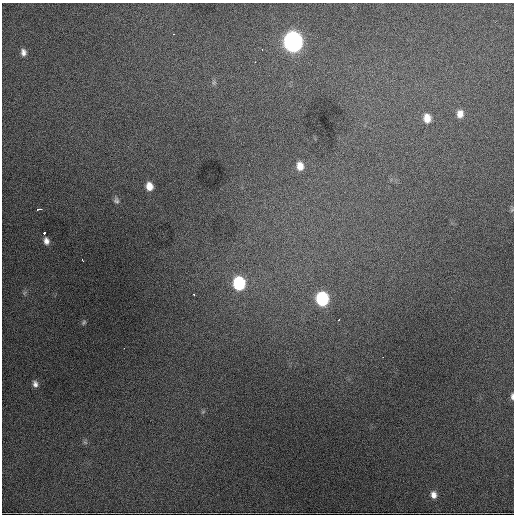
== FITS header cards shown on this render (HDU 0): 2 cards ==
NAXIS1  =                  512 / Axis length
NAXIS2  =                  512 / Axis length

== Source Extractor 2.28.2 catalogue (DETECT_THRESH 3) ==
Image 512 x 512 px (HDU 0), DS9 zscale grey, 1 PNG px = 1 image px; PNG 516 x 516 px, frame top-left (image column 1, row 512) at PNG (2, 3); no overlay
Background 3510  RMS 55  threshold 166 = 3 sigma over >= 5 px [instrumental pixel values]
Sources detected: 28; all 28 listed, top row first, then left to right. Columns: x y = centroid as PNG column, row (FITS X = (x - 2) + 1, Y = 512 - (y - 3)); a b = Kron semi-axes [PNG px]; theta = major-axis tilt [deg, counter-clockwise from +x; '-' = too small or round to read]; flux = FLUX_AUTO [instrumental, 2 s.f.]
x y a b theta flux
174 34 3 2 - 8.8e+03
293 41 10 9 - 2.0e+06
262 49 3 2 - 8.8e+03
23 52 9 7 -78 1.8e+04
255 62 3 2 - 2.8e+03
214 82 7 6 - 7.7e+03
460 114 9 8 - 2.7e+04
427 118 11 8 -85 3.9e+04
300 166 9 8 - 3.6e+04
149 186 7 6 - 3.5e+04
116 200 8 6 -66 9.9e+03
40 209 5 2 - 9.9e+03
512 210 7 5 70 6.3e+03
44 233 4 3 - 2.5e+04
46 241 8 6 -74 1.9e+04
82 260 3 3 - 1.2e+04
239 283 10 8 -83 3.1e+05
24 293 7 4 71 6.3e+03
194 294 3 2 - 5.6e+03
322 299 9 8 - 3.4e+05
339 320 3 2 - 3.9e+03
84 322 6 5 - 6.0e+03
124 348 3 2 - 3.0e+03
35 384 8 6 -75 1.5e+04
512 396 8 4 -89 8.9e+03
203 412 7 4 2 5.3e+03
85 442 7 4 -19 5.8e+03
433 495 9 7 -79 2.3e+04
At the frame edge (FLAGS 8, measured only in part): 2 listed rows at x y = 512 210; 512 396